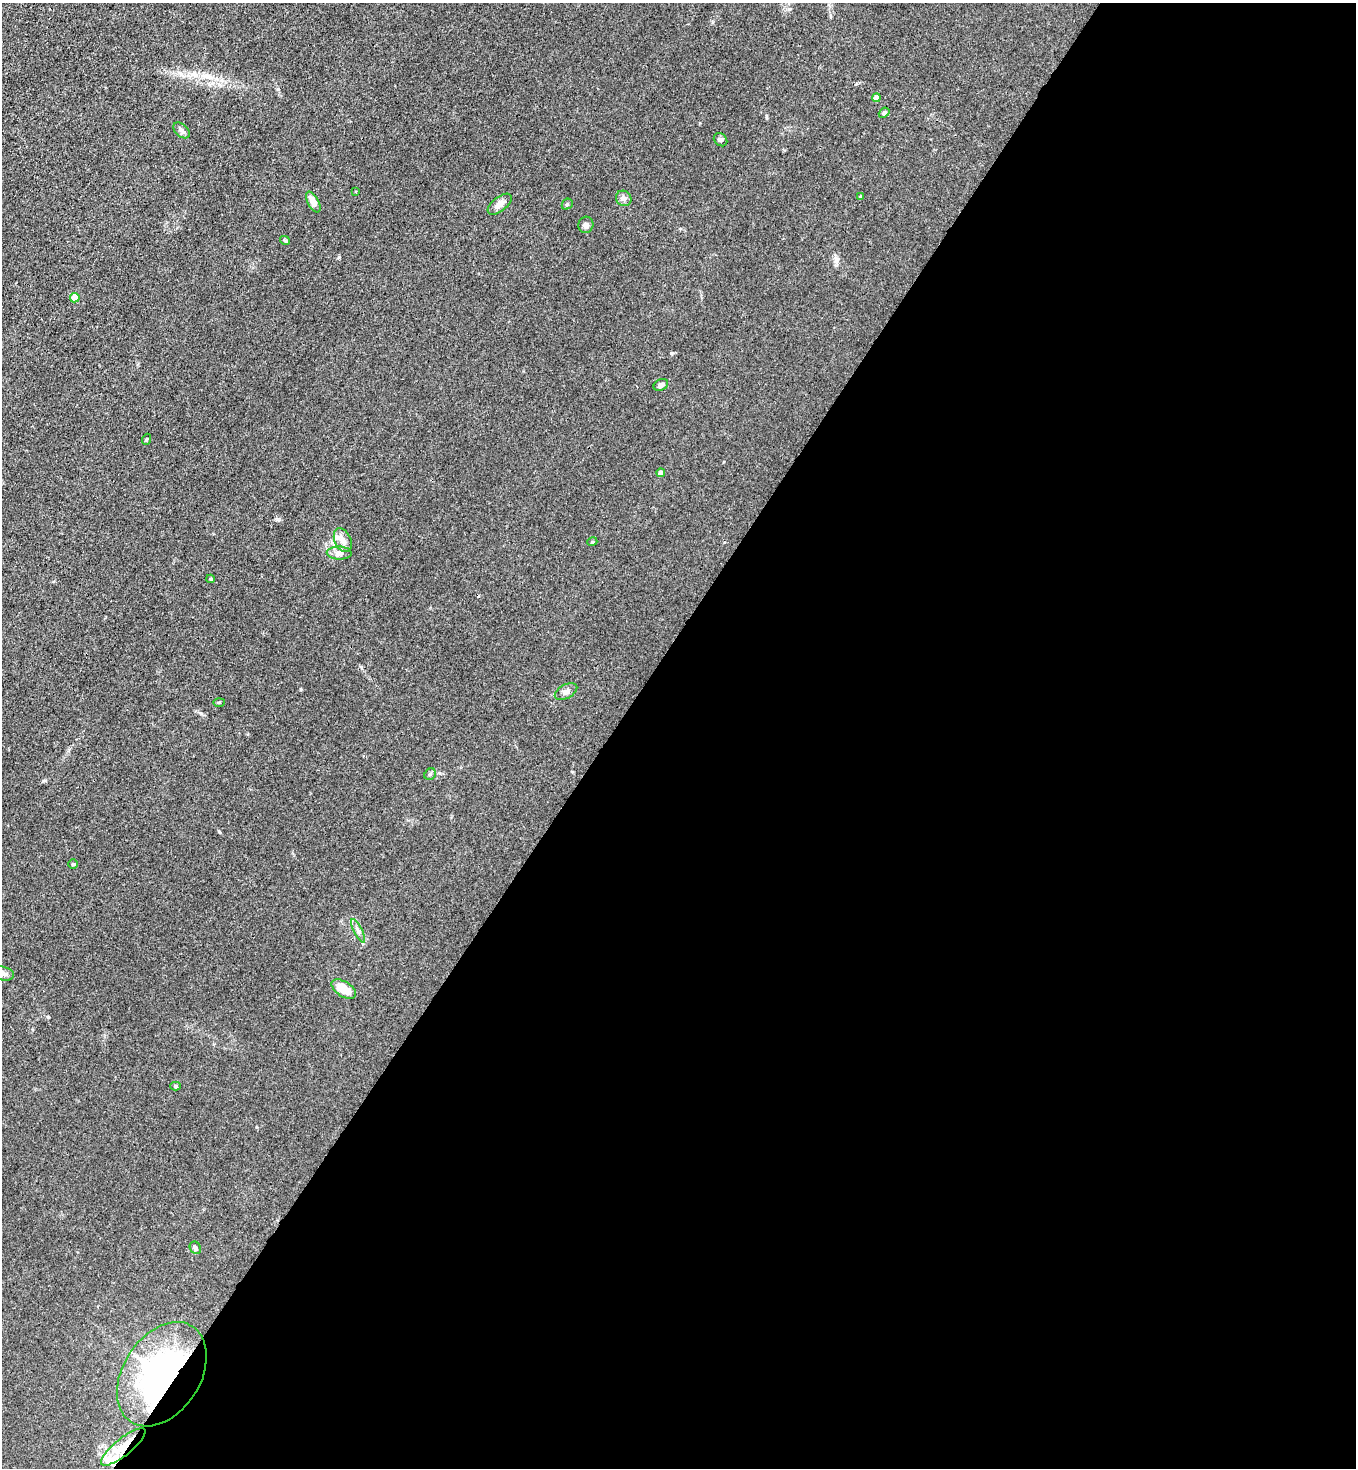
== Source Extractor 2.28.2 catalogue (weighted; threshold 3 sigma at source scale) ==
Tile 12 of 4 x 4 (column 4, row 3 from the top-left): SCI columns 4286-5639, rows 1526-2991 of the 6004 x 5982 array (HDU 1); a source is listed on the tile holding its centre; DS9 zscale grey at full resolution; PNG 1358 x 1470 px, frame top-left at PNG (2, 3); each listed source drawn as its Kron ellipse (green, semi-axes under 4 px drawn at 4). Shown black and unused: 55% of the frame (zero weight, under 3 of 4 exposures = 7% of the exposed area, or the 3 px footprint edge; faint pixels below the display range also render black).
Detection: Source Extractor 2.28.2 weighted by HDU 2 'WHT'; one run over the whole footprint, this tile lists its part. Background 0.0206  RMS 0.0028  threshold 0.0127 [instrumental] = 3 sigma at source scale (4.5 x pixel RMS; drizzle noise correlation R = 1.50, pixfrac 1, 0.05/0.05 arcsec/px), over >= 5 px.
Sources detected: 33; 1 cosmic-ray / hot-pixel residue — neither listed nor drawn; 1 inside a brighter listed object's ellipse — not listed separately; the other 31 listed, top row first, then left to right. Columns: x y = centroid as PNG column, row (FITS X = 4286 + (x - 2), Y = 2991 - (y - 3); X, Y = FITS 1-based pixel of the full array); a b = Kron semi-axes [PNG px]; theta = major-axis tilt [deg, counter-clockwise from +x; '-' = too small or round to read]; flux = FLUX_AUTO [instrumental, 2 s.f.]
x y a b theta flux
876 98 4 4 - 1.9
884 113 6 4 40 0.45
181 130 9 6 -44 0.77
720 140 7 6 - 0.62
356 191 3 2 - 0.25
861 197 3 3 - 0.49
624 198 8 7 - 0.95
313 202 11 5 -61 2.3
500 204 14 7 39 1.9
567 204 6 5 - 0.38
586 225 8 7 - 0.9
285 240 5 3 - 0.28
75 298 5 4 - 5.2
661 385 8 5 28 0.94
147 439 6 3 70 0.26
661 473 4 4 - 1.8
343 540 12 8 -65 2.1
592 542 5 3 - 0.25
339 553 12 6 -1 1.3
211 579 4 4 - 0.28
566 691 12 7 29 1.1
219 702 5 3 - 0.32
430 774 6 5 - 0.43
73 864 4 4 - 0.33
358 931 13 3 -64 0.84
3 974 11 7 -12 1.2
344 989 13 7 -33 4.5
176 1086 5 4 - 0.39
195 1248 6 5 - 0.54
162 1374 57 38 57 75
123 1447 28 8 39 5.9
Overlapping masked pixels (flux is a lower limit): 2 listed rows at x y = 162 1374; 123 1447
Isophote crosses this tile's border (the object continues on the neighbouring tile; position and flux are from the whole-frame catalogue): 1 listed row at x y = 3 974
Unlisted compact peaks at least as high as the median listed source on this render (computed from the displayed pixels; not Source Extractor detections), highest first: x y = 339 257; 219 832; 671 353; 766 116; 278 89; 301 689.